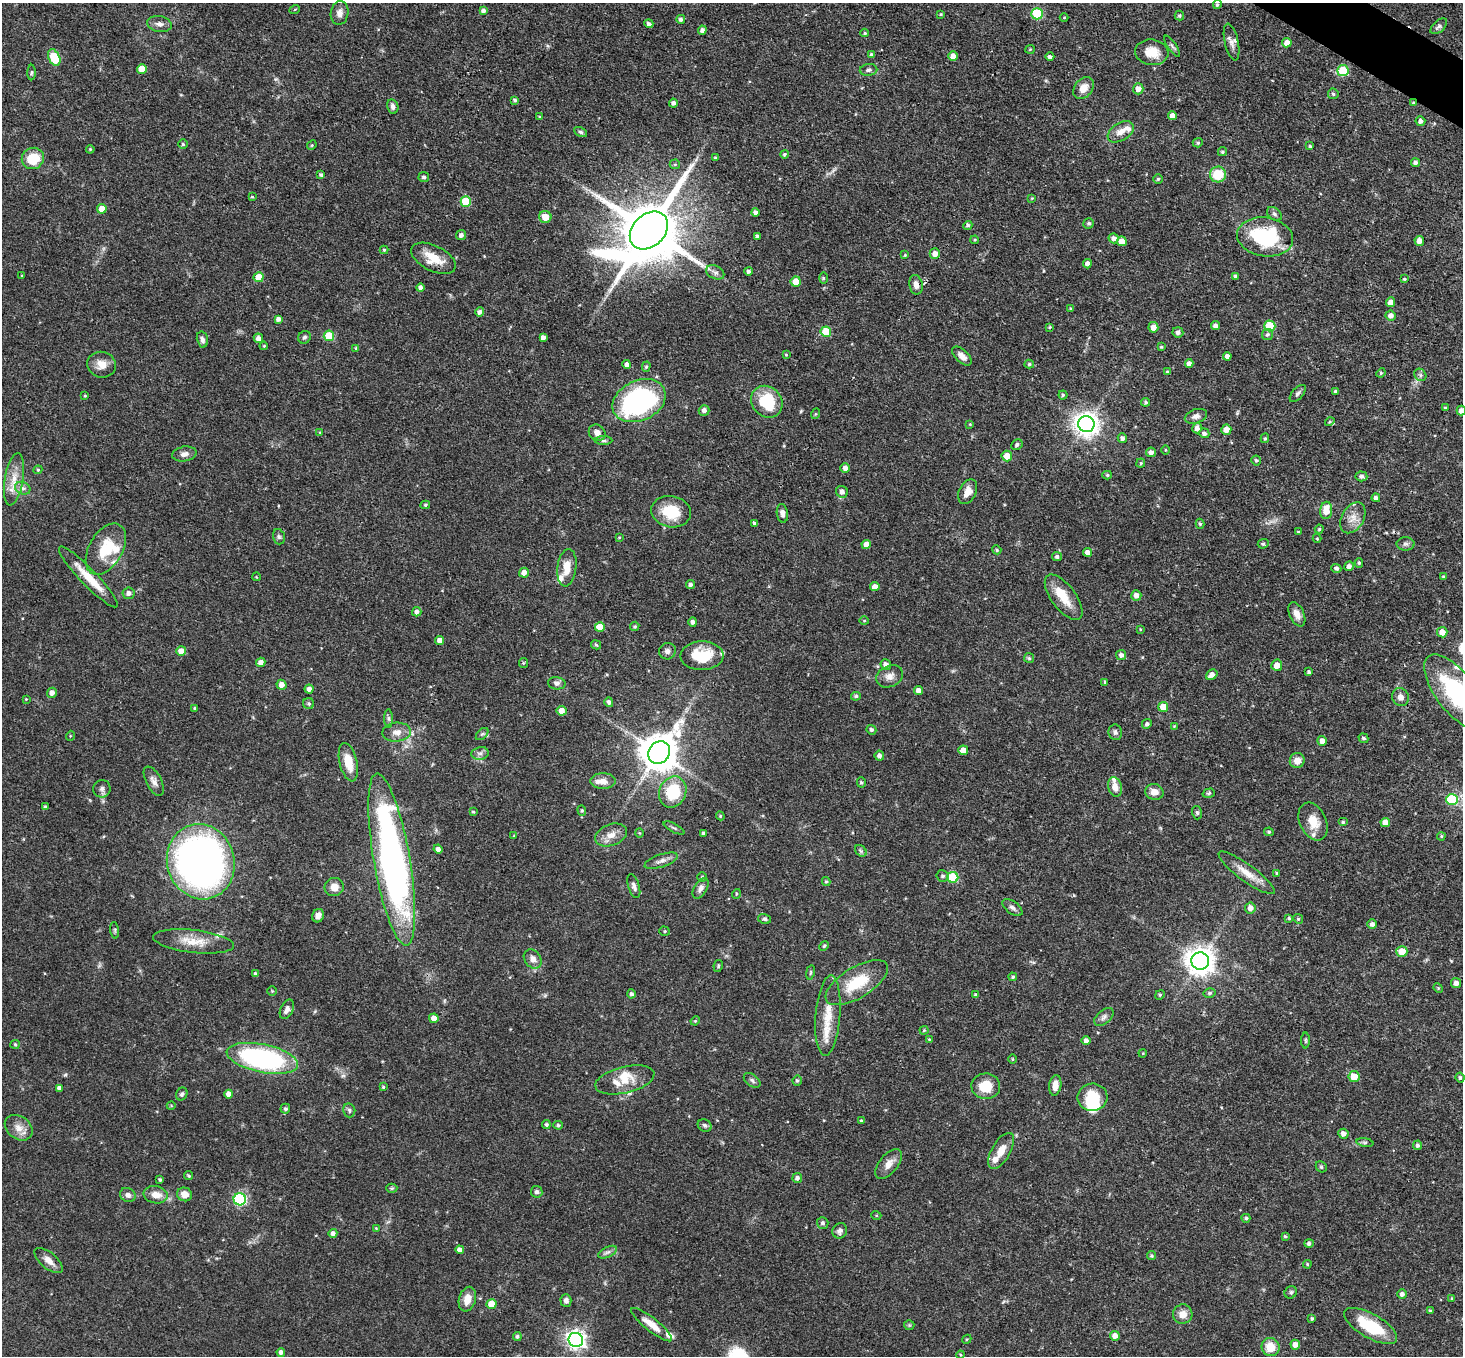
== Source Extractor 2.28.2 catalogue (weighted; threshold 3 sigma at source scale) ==
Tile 10 of 4 x 4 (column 2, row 3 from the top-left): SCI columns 1466-2926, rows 1645-2998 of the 5851 x 5858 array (HDU 1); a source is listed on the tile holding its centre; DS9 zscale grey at full resolution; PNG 1465 x 1358 px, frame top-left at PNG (2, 3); each listed source drawn as its Kron ellipse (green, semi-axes under 4 px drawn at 4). Shown black and unused: <1% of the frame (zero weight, under 3 of 4 exposures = <1% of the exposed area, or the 3 px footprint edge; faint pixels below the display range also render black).
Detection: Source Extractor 2.28.2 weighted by HDU 2 'WHT'; one run over the whole footprint, this tile lists its part. Background 0.0564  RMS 0.0031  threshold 0.0141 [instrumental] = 3 sigma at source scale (4.5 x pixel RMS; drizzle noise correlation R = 1.50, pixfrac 1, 0.05/0.05 arcsec/px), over >= 5 px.
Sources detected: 408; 1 too faint to see at this stretch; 1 inside a brighter object's white glare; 1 cosmic-ray / hot-pixel residue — neither listed nor drawn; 18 inside a brighter listed object's ellipse — not listed separately; the other 387 listed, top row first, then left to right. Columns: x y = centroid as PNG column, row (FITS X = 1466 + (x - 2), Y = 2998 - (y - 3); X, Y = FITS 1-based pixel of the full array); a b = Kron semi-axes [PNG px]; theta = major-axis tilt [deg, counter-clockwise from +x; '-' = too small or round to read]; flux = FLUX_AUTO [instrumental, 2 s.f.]
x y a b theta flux
1217 5 4 4 - 0.49
295 9 5 3 - 0.28
483 11 4 4 - 1
340 13 12 8 81 1.9
941 14 4 3 - 0.34
1037 14 6 5 - 17
1179 16 5 4 - 0.49
1064 17 4 3 - 0.26
681 19 4 4 - 0.84
159 24 12 8 -9 1.6
649 24 5 4 - 0.88
1439 26 10 5 42 0.92
702 30 4 4 - 0.99
865 33 4 4 - 0.38
1231 42 19 7 -77 1.7
1287 43 5 4 - 2.3
1172 46 12 3 -55 0.73
1030 49 4 4 - 0.33
1152 52 17 12 -6 5.5
871 54 4 4 - 0.48
953 56 5 4 - 2.2
1050 57 4 4 - 0.85
54 58 9 5 -65 12
142 69 5 5 - 4.7
869 70 9 6 4 0.91
1343 70 5 5 - 11
31 72 8 4 89 0.47
1083 88 12 9 53 3.5
1138 89 5 5 - 2.2
1333 94 5 5 - 0.66
515 100 4 4 - 0.63
673 103 4 4 - 1.1
1413 103 3 3 - 0.37
393 106 7 5 -77 1.1
1172 116 4 4 - 2.3
540 117 4 3 - 0.35
1420 121 5 5 - 1.1
581 132 7 4 -27 0.59
1121 132 14 8 32 2.9
1198 143 5 4 - 0.52
183 144 5 5 - 0.53
312 145 5 4 - 0.35
1310 146 3 3 - 0.37
90 149 4 3 - 0.33
1222 152 5 4 - 0.53
784 154 4 4 - 0.54
33 158 11 10 - 8.4
715 158 3 3 - 0.53
1415 162 4 4 - 1
675 164 5 5 - 0.4
1218 174 8 8 - 8.9
321 175 4 4 - 0.65
424 177 5 5 - 0.77
1158 179 5 5 - 0.54
252 197 3 3 - 0.33
1032 198 4 3 - 0.32
466 202 5 5 - 11
102 209 5 4 - 3.9
755 212 4 4 - 0.95
1274 214 8 5 -41 0.73
545 217 6 6 - 4.3
1089 223 5 5 - 0.56
968 225 5 4 - 0.67
649 230 21 16 44 2700
461 235 5 5 - 1.2
757 236 4 3 - 0.72
1265 237 28 19 -8 25
1114 238 5 5 - 1.5
975 240 4 3 - 0.35
1122 241 5 5 - 4.4
1419 241 5 5 - 2
384 250 4 4 - 0.41
935 254 5 5 - 2
905 255 4 3 - 0.3
433 258 24 12 -27 6.6
1087 264 4 4 - 1.3
748 271 4 4 - 0.78
715 272 9 6 -26 1.2
22 276 4 3 - 0.26
1236 276 4 3 - 0.67
258 277 5 5 - 5
823 278 6 4 -90 0.42
1404 279 3 2 - 0.35
796 281 5 5 - 4.9
916 285 10 6 -79 1.9
421 288 4 3 - 1.1
1391 302 5 4 - 2.1
1070 309 4 3 - 0.35
480 312 5 4 - 1.1
1391 316 5 5 - 1.4
278 319 4 4 - 1
1215 326 4 4 - 1.2
1270 326 5 5 - 12
1050 327 4 3 - 0.33
1153 327 5 5 - 2.3
826 332 5 5 - 11
1178 332 5 5 - 0.85
1267 334 5 5 - 0.67
329 336 5 5 - 10
304 337 6 6 - 0.73
543 337 4 4 - 1.2
258 338 5 4 - 1.4
202 339 8 5 -77 1.1
264 346 4 3 - 0.33
1161 347 4 3 - 0.44
356 348 4 3 - 0.33
786 355 4 3 - 0.32
962 356 12 6 -44 1.9
1227 356 4 4 - 1.3
1029 364 5 4 - 0.5
1189 364 4 4 - 1.4
102 365 14 12 -17 3.3
627 365 4 4 - 1.1
646 367 5 4 - 0.49
1167 372 4 4 - 0.44
1381 373 5 4 - 0.43
1420 375 7 5 -48 0.73
1335 391 4 4 - 0.45
1298 393 10 5 48 0.85
1063 395 4 4 - 0.51
85 396 3 3 - 0.34
639 401 28 20 25 68
767 402 17 14 -49 13
1145 402 4 4 - 0.53
1445 408 3 3 - 0.51
704 410 5 5 - 1.5
1461 411 5 4 - 1.3
815 414 5 3 - 0.3
1196 416 11 7 17 1.4
1330 422 5 3 - 0.41
970 424 3 3 - 0.25
1086 424 8 8 - 280
1197 428 5 5 - 1.3
1226 430 5 5 - 2.8
320 432 4 3 - 0.28
597 433 9 7 -42 1.9
1204 433 5 4 - 0.99
1122 438 5 4 - 1
1265 438 5 4 - 0.43
603 441 9 4 -1 0.71
1017 445 6 5 - 0.76
1165 450 4 3 - 0.27
1151 452 5 4 - 1.4
184 454 12 7 10 1.6
1007 456 5 5 - 3.1
1256 460 5 5 - 0.65
1141 463 4 4 - 0.34
845 468 5 4 - 1.2
38 470 4 4 - 0.39
1107 475 5 4 - 0.45
1361 476 6 5 - 0.95
14 479 26 9 81 4.9
23 488 8 6 -20 1.1
842 492 6 5 - 1.3
968 492 13 8 64 2.8
1376 498 4 4 - 1
425 505 5 4 - 0.49
1326 510 9 6 82 4.1
671 512 20 15 -10 9.9
782 513 9 5 -82 1.3
1353 518 17 11 60 3.2
754 523 4 3 - 0.99
1200 524 5 4 - 0.48
1319 529 4 4 - 0.38
1298 532 3 3 - 0.36
279 537 8 5 -74 0.71
619 537 4 3 - 0.26
1317 538 4 4 - 0.28
866 544 5 4 - 2.5
1263 544 5 4 - 0.55
1406 544 9 6 0 0.89
106 549 28 16 60 11
997 550 5 4 - 0.5
1087 552 4 4 - 1.6
1057 557 5 4 - 0.74
1359 563 5 4 - 0.46
1349 566 5 4 - 1.2
567 568 19 9 83 4.6
1336 568 5 4 - 0.74
524 573 5 5 - 2.1
88 577 41 8 -46 7.2
257 577 4 3 - 0.23
1444 577 3 3 - 0.43
690 584 5 4 - 0.71
875 587 4 4 - 2.4
129 593 6 6 - 1.3
1136 595 5 5 - 1.7
1064 597 27 12 -53 6.6
417 612 5 4 - 1.1
1297 614 13 7 -66 2.3
864 620 5 3 - 0.29
693 622 4 4 - 1.1
635 626 5 4 - 0.58
600 627 5 5 - 5.8
1140 629 4 3 - 0.26
1442 632 5 5 - 2.8
440 640 4 4 - 2
596 645 5 4 - 0.38
181 651 5 5 - 3
667 651 8 8 - 1.2
1121 655 5 5 - 0.96
702 656 21 14 1 11
1029 658 5 5 - 0.49
261 662 5 4 - 1.8
523 663 5 4 - 0.37
886 664 5 5 - 1.4
1277 665 5 5 - 2.5
1309 672 3 3 - 0.56
1212 675 6 4 37 2
890 676 14 10 26 2.3
1105 682 4 3 - 0.37
557 683 9 6 -9 1
281 685 5 5 - 1.9
309 689 4 4 - 1.4
918 690 4 4 - 1.9
52 693 5 5 - 1.7
1456 693 45 19 -52 31
856 696 5 4 - 0.7
1401 697 9 8 - 1.7
26 699 3 3 - 0.22
609 702 5 4 - 0.9
309 704 5 5 - 0.57
1163 707 5 5 - 4.7
195 708 4 3 - 0.39
561 711 5 4 - 2.7
388 718 9 4 -89 0.66
1147 724 5 4 - 0.77
1174 726 3 3 - 0.24
871 730 5 4 - 0.7
397 732 14 9 5 2.3
1115 732 8 6 -80 0.89
482 734 7 4 44 0.61
70 736 5 3 - 0.26
1363 738 5 4 - 0.55
1322 741 5 4 - 1.8
963 750 5 5 - 3.1
480 753 8 6 10 1.1
659 753 12 10 52 840
879 756 5 4 - 1.1
1297 761 7 7 - 2.6
348 762 20 8 -77 5.4
154 781 16 7 -63 1.8
603 781 12 8 0 2.5
861 782 5 4 - 0.46
1115 787 10 6 -75 2.9
102 789 9 8 - 1.1
673 792 16 13 66 14
1154 792 9 8 - 2.6
1209 793 6 4 18 0.51
1452 800 6 5 - 17
45 807 3 3 - 0.58
582 810 5 4 - 0.39
473 812 3 3 - 0.34
1197 813 7 5 -74 0.63
720 816 4 4 - 0.35
1313 822 20 13 -65 5
1343 822 5 4 - 0.49
1385 822 5 4 - 2.7
674 828 11 3 -28 0.56
1269 832 5 4 - 0.43
639 833 5 3 - 0.28
704 833 3 3 - 0.69
611 835 16 10 21 3.1
514 836 4 3 - 0.29
1441 836 4 3 - 0.37
438 849 4 4 - 1.2
861 851 6 5 - 0.63
392 859 87 18 -80 120
661 861 17 6 19 1.7
201 862 38 33 -74 160
1247 873 34 8 -36 5
1277 873 4 3 - 0.34
943 876 6 5 - 0.72
702 877 5 5 - 0.39
953 877 5 5 - 16
826 882 4 4 - 0.44
634 886 12 5 -73 1.1
334 887 9 9 - 2.6
701 888 11 6 59 1.5
736 894 5 3 - 0.32
1012 908 11 6 -36 1.1
1250 908 5 5 - 1.9
318 916 7 6 - 1.7
1289 918 4 4 - 0.43
765 919 6 5 - 0.6
1298 919 5 4 - 0.47
1372 924 5 4 - 1.1
115 930 8 4 -83 0.51
665 931 5 4 - 0.42
193 941 41 11 -6 6.5
824 946 5 4 - 0.39
1402 951 5 5 - 4.9
533 959 10 8 -50 1.8
1200 961 9 8 - 390
718 966 6 4 79 0.44
810 972 7 3 81 0.44
256 974 4 4 - 0.74
1013 977 4 4 - 0.51
857 983 35 15 32 11
1456 983 5 5 - 1.5
1438 988 5 4 - 0.35
272 991 4 4 - 0.31
1209 993 6 4 15 0.62
631 994 4 4 - 0.75
975 995 4 4 - 0.53
1160 995 5 4 - 0.45
287 1009 10 6 63 1.5
828 1016 40 12 85 7
1104 1017 11 6 42 1.1
434 1018 5 4 - 1.8
695 1021 4 3 - 0.34
924 1030 4 4 - 0.33
929 1039 3 3 - 0.23
1306 1040 8 4 -89 0.45
1086 1041 4 4 - 1.4
15 1044 5 4 - 0.34
1143 1053 4 3 - 0.25
262 1058 36 14 -11 57
1012 1059 5 3 - 0.31
1354 1077 5 5 - 4.8
1460 1077 5 4 - 0.61
625 1080 30 13 13 6.1
752 1080 9 5 -39 0.86
797 1081 5 5 - 0.56
1055 1085 10 6 82 2.8
986 1086 14 13 - 7
383 1087 4 4 - 0.38
59 1088 4 4 - 1.1
182 1094 6 5 - 0.67
229 1094 4 4 - 1.9
1092 1097 15 13 2 8.8
171 1106 4 3 - 0.26
285 1109 5 5 - 0.65
349 1110 7 6 - 0.71
861 1121 4 3 - 0.33
546 1125 4 4 - 0.61
558 1125 5 4 - 0.58
705 1125 7 6 - 0.78
19 1128 15 11 -36 3.1
1343 1134 5 5 - 1.4
1365 1142 8 4 -8 0.67
1417 1145 4 4 - 0.74
1001 1151 20 9 60 4
889 1164 18 9 51 2.7
1321 1167 6 5 - 0.46
189 1176 5 4 - 0.52
797 1178 5 5 - 1
160 1180 4 3 - 0.49
392 1188 5 4 - 0.46
537 1192 6 6 - 0.87
185 1194 7 7 - 3.1
128 1195 8 6 -28 1.2
156 1195 12 8 -8 3.2
240 1199 6 6 - 39
876 1215 5 3 - 0.28
1246 1218 4 4 - 0.53
823 1223 6 5 - 0.75
376 1228 4 3 - 0.24
840 1231 8 7 - 1.2
333 1233 4 4 - 1.1
1285 1236 4 3 - 0.41
1309 1243 5 4 - 0.93
460 1250 4 4 - 1.6
608 1252 10 5 26 1
1152 1256 4 4 - 0.44
49 1260 17 8 -40 2.4
1307 1264 4 4 - 0.34
1291 1292 6 6 - 0.67
1402 1294 5 5 - 0.99
1452 1298 3 3 - 0.34
467 1299 12 8 74 3.4
566 1300 6 5 - 0.98
491 1304 5 5 - 5.6
1430 1311 4 3 - 0.44
1183 1314 10 9 - 2.9
1312 1318 3 3 - 0.46
652 1325 25 6 -38 4.2
909 1325 5 5 - 0.38
1371 1326 30 12 -30 14
517 1336 4 4 - 0.66
1115 1336 5 5 - 2.1
967 1339 5 3 - 0.32
576 1340 7 7 - 150
1295 1345 5 4 - 1.7
1271 1347 9 9 - 5.3
281 1352 4 4 - 1.1
960 1355 4 3 - 0.3
Overlapping masked pixels (flux is a lower limit): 3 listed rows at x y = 1413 103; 767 402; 392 859
Isophote crosses this tile's border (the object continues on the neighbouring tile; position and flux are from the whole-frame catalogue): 2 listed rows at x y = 1461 411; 1456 693